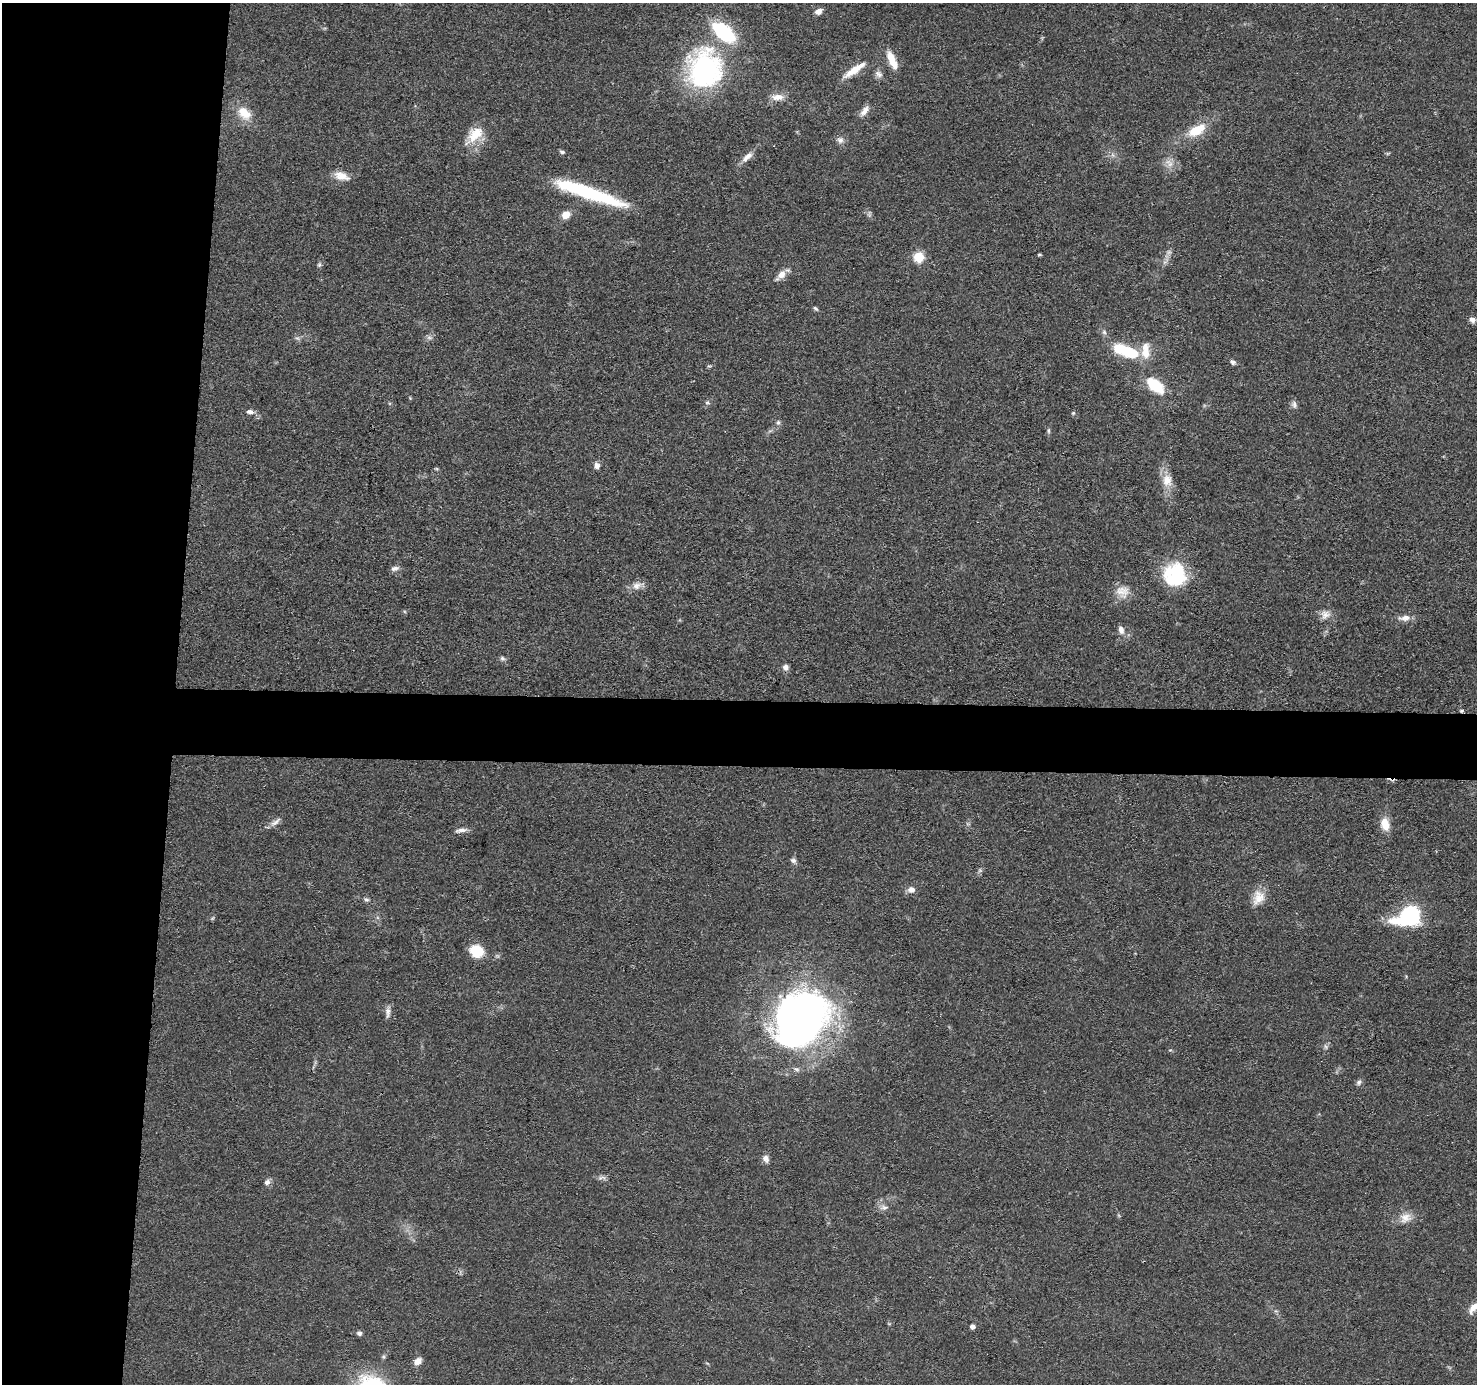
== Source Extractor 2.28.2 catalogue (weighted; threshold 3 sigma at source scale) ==
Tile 4 of 3 x 3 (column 1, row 2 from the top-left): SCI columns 5-1479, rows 1585-2966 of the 4434 x 4459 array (HDU 1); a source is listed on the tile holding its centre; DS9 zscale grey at full resolution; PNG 1479 x 1386 px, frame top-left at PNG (2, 3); no overlay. Shown black and unused: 16% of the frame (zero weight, under 3 of 4 exposures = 1% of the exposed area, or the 3 px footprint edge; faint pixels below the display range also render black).
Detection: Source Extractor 2.28.2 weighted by HDU 2 'WHT'; one run over the whole footprint, this tile lists its part. Background 0.0473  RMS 0.005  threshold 0.0225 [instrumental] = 3 sigma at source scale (4.5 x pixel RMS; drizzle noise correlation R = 1.50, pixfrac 1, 0.05/0.05 arcsec/px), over >= 5 px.
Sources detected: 73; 3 too faint to see at this stretch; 1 inside a brighter object's white glare — not listed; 2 inside a brighter listed object's ellipse — not listed separately; the other 67 listed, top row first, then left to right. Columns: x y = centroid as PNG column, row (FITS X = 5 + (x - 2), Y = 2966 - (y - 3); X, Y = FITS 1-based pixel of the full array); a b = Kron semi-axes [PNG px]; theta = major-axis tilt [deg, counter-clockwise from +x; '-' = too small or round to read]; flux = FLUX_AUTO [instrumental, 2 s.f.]
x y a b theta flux
818 11 8 6 26 2.8
892 60 21 8 -66 8.6
705 69 47 39 84 82
854 70 33 8 34 8.6
879 74 11 8 -33 2.3
778 97 17 8 1 4.4
864 111 17 7 53 3.3
244 113 21 14 -45 9.6
1196 130 24 12 28 12
475 135 29 14 45 11
840 140 9 9 - 2.2
562 152 7 4 -10 0.98
747 157 17 8 42 3.8
341 176 20 10 -17 5.7
588 193 76 11 -19 50
566 215 10 9 - 4.3
1169 252 6 6 - 1.4
1039 255 6 3 -7 0.59
919 257 6 6 - 20
319 265 6 4 -43 0.81
781 275 15 8 45 4.4
815 308 8 4 -41 0.88
1472 320 8 7 - 2.1
1104 332 6 6 - 1.2
429 337 7 5 -1 1.3
1129 352 22 12 -32 20
1233 362 7 6 - 1.5
1155 385 21 12 -40 17
707 403 6 4 0 0.76
1294 404 11 7 -75 1.8
250 412 10 6 -9 2.1
1073 413 5 4 - 0.62
778 422 7 5 69 1.1
1048 431 8 4 -90 0.86
597 465 9 7 -79 2
1167 480 17 13 -89 6.9
395 568 10 6 9 2
1175 574 26 26 - 30
637 586 13 9 21 3.7
1122 592 19 16 -20 6.5
1325 615 13 12 - 3.9
1405 618 17 8 8 3.5
1121 630 10 7 -74 2.7
502 658 7 6 - 1.2
785 667 7 7 - 2.1
1461 711 5 4 - 0.77
275 822 17 6 35 2.6
1385 824 16 10 -74 6.9
461 830 16 5 10 2.3
793 860 9 6 -31 1.4
911 890 9 8 - 2.9
1258 897 19 15 68 7.5
366 900 7 5 -32 1.1
1409 916 20 13 27 69
477 951 13 10 -25 15
388 1012 15 7 87 2.5
801 1018 49 40 48 300
1359 1082 8 5 57 1.4
766 1159 10 8 -61 2.4
602 1177 14 4 5 1.6
267 1182 7 7 - 2.2
884 1207 11 6 0 2.2
1405 1218 17 13 23 5.6
1473 1308 17 8 52 4.9
973 1326 5 5 - 1.8
359 1333 6 5 - 1.4
418 1361 11 8 47 3
Overlapping masked pixels (flux is a lower limit): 1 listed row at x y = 1461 711
Isophote crosses this tile's border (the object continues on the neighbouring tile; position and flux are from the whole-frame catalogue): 1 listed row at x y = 1473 1308